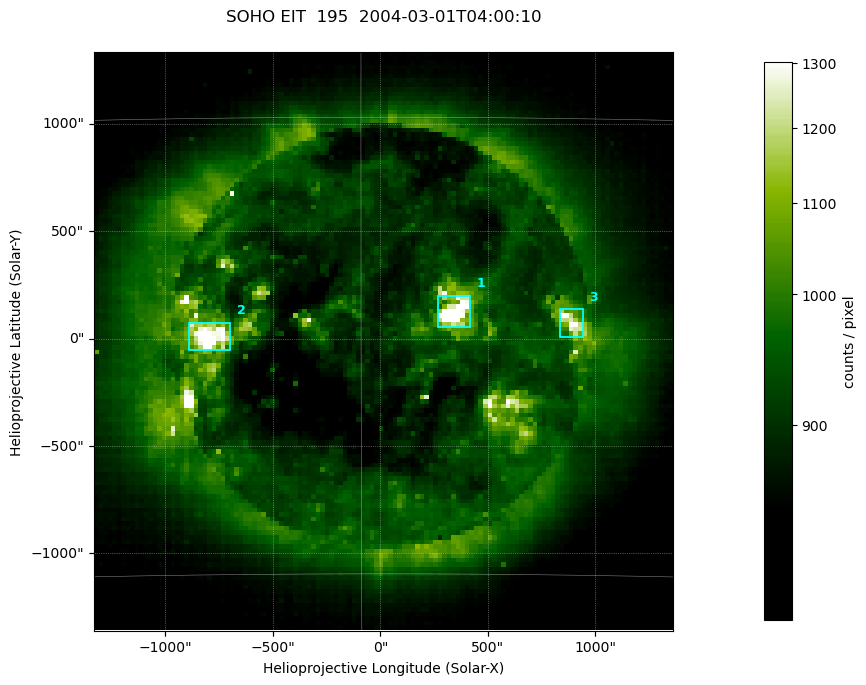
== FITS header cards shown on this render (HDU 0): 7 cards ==
TELESCOP= 'SOHO    '
INSTRUME= 'EIT     '
WAVELNTH=                  195
DATE-OBS= '2004-03-01T04:00:10.568Z'
CTYPE1  = 'Solar-X '
CTYPE2  = 'Solar-Y '
BUNIT   = 'counts / pixel'

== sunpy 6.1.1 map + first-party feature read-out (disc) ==
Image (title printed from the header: SOHO EIT  195  2004-03-01T04:00:10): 128 x 128 px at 21 arcsec/px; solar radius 7833 arcsec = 372 px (partial field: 3.8% of the solar disc is inside the frame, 100% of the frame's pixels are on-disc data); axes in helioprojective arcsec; data unit counts / pixel (BUNIT, on the colour bar)
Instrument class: DISC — disc imager (sunpy class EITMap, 195 A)
Bright regions (active regions / flare kernels): reference = the on-disc median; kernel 3 px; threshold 5 sigma = 246 counts / pixel over a disc level ~897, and >= 1.15x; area >= 16 px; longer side >= 3 px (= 63 arcsec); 3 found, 3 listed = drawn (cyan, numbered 1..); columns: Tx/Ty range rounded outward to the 50 arcsec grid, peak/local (2 s.f.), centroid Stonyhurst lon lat
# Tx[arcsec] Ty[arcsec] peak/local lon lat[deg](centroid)
1 250..450 50..200 1.8 +3 -6
2 -900..-700 -50..100 1.7 -5 -7
3 800..950 0..150 1.4 +7 -7